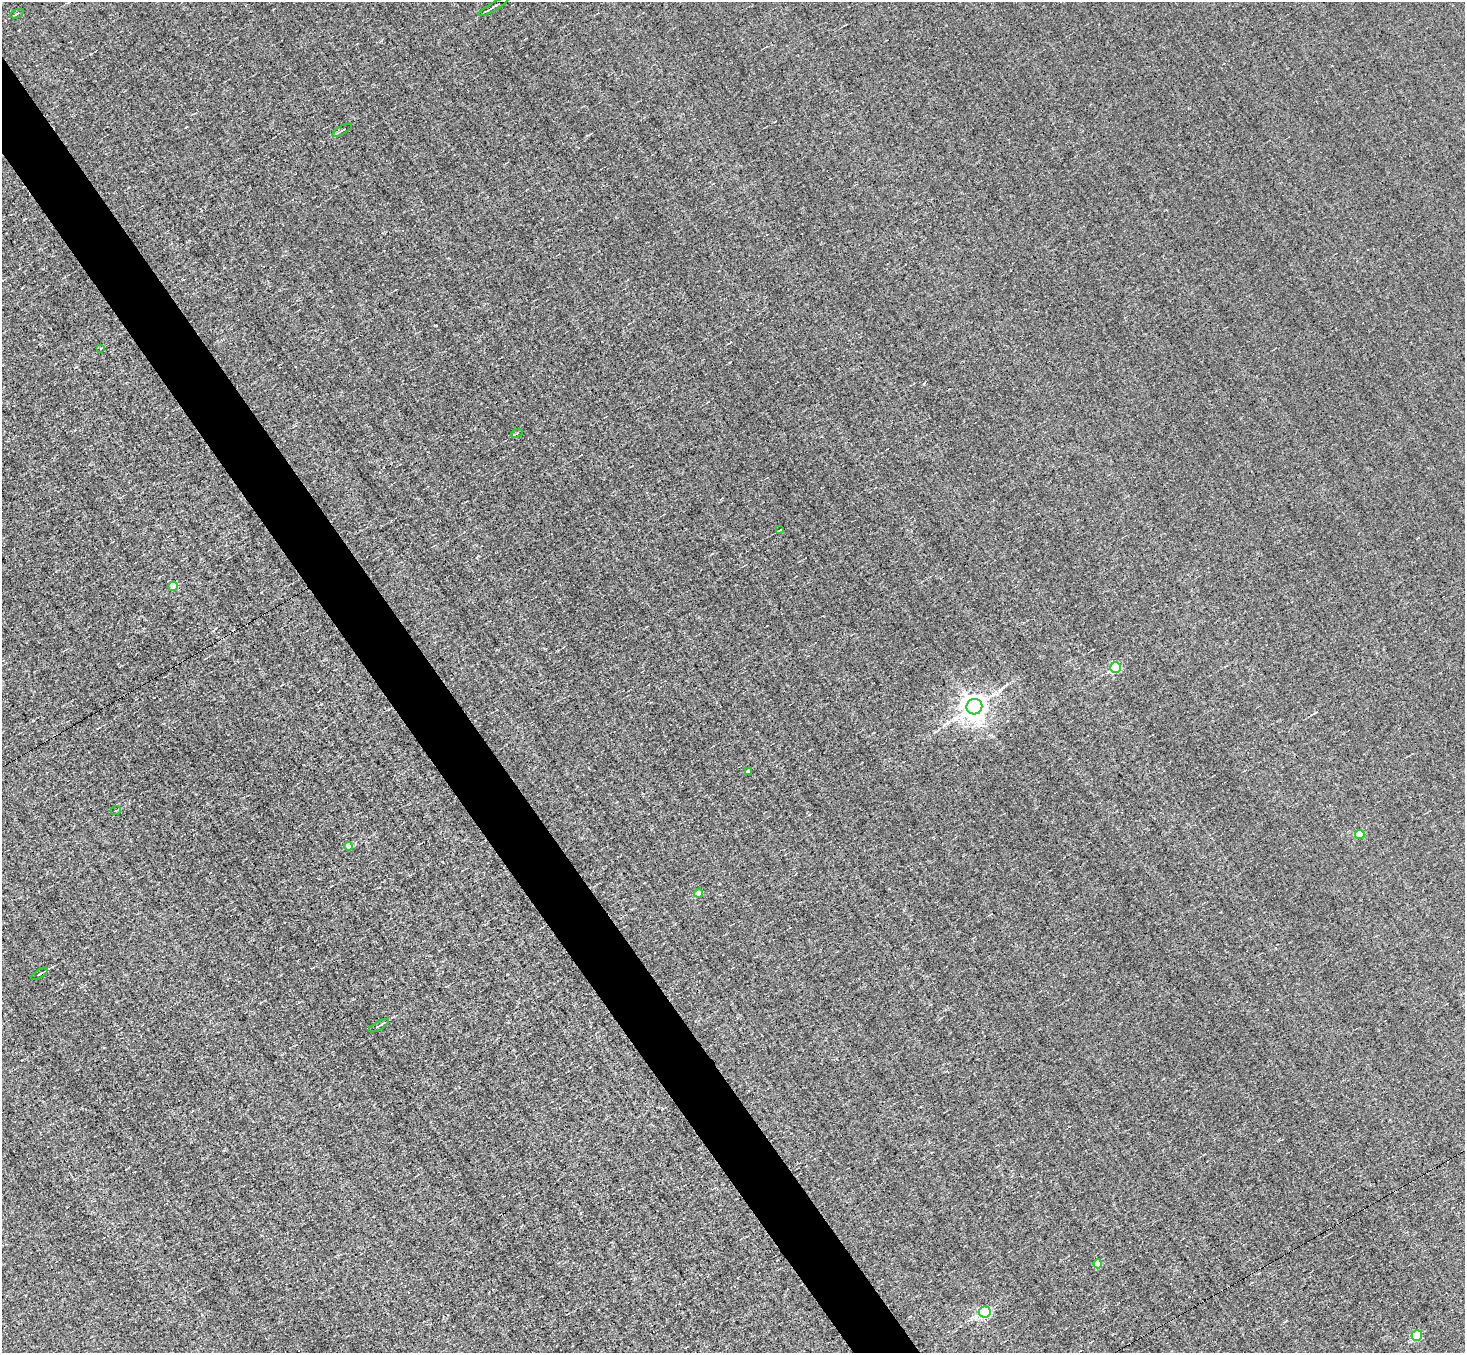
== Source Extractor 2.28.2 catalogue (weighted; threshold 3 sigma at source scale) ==
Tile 11 of 4 x 4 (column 3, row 3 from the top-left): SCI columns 2926-4388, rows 1637-2987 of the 5850 x 5835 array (HDU 1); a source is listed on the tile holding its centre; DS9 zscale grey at full resolution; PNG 1467 x 1355 px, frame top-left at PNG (2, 2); each listed source drawn as its Kron ellipse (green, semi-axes under 4 px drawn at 4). Shown black and unused: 4% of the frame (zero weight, under 3 of 5 exposures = <1% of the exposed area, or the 3 px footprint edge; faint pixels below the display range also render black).
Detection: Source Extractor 2.28.2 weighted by HDU 2 'WHT'; one run over the whole footprint, this tile lists its part. Background 0.00504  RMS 0.044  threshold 0.198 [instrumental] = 3 sigma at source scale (4.5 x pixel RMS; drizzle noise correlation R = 1.50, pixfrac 1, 0.05/0.05 arcsec/px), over >= 5 px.
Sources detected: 25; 6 cosmic-ray / hot-pixel residue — neither listed nor drawn; the other 19 listed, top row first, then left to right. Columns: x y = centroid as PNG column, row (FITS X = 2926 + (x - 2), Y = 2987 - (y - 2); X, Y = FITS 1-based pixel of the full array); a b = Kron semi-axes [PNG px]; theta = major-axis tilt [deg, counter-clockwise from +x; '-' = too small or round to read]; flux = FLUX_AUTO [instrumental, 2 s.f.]
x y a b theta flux
494 7 17 2 31 11
17 14 7 3 23 5.9
342 130 11 3 30 7.9
100 348 3 3 - 24
517 433 6 3 30 5.1
780 530 4 2 - 3.9
173 586 5 4 - 69
1116 668 5 5 - 480
974 707 8 7 - 5500
748 771 3 3 - 6.8
116 810 5 3 - 4.1
1360 835 5 4 - 110
348 846 4 4 - 43
699 893 4 4 - 39
40 974 9 3 32 8.4
379 1026 11 2 29 6.4
1098 1264 4 4 - 49
985 1312 6 5 - 750
1417 1336 5 5 - 300
Unlisted compact peaks at least as high as the median listed source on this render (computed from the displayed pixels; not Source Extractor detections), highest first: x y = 435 325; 91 54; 1315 712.